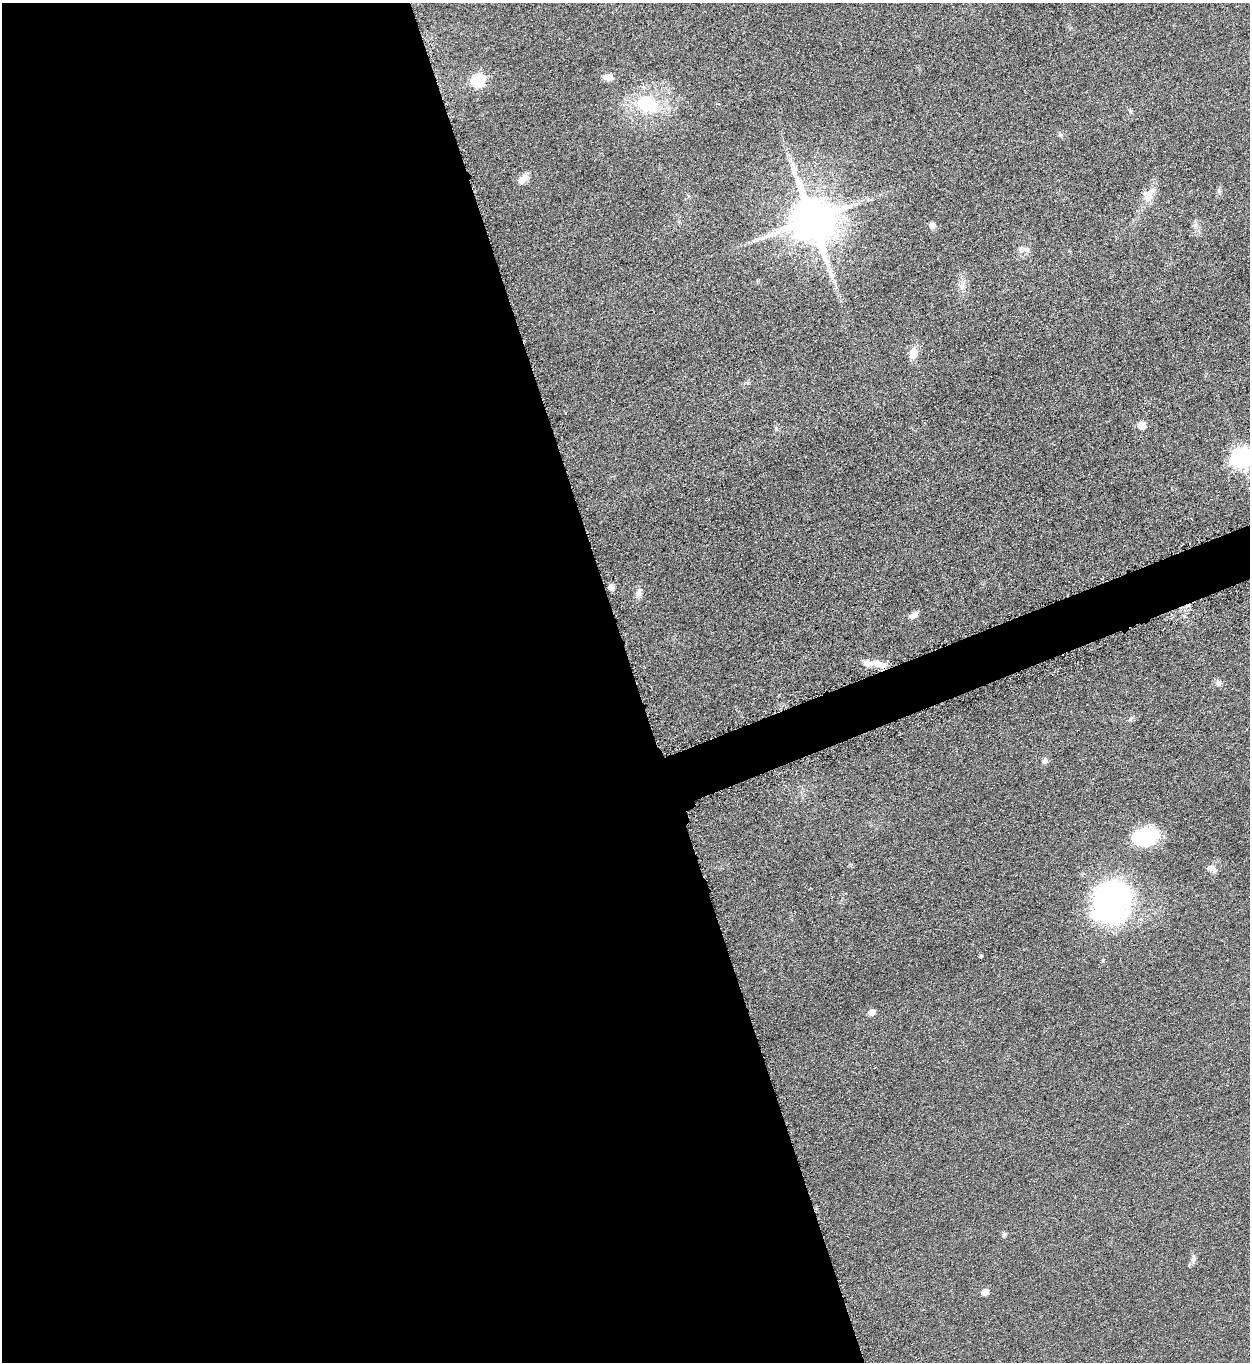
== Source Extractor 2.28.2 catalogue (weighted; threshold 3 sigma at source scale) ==
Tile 9 of 4 x 4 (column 1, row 3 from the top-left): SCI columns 166-1413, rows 1380-2739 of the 5451 x 5466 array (HDU 1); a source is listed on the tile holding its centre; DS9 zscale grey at full resolution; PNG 1252 x 1364 px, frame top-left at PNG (2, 3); no overlay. Shown black and unused: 53% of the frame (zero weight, under 3 of 6 exposures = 2% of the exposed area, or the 3 px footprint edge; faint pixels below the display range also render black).
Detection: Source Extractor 2.28.2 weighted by HDU 2 'WHT'; one run over the whole footprint, this tile lists its part. Background 0.0872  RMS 0.0097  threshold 0.0396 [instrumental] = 3 sigma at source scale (4.09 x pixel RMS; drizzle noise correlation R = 1.36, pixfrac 0.8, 0.05/0.05 arcsec/px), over >= 5 px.
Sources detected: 30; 1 inside a brighter listed object's ellipse — not listed separately; the other 29 listed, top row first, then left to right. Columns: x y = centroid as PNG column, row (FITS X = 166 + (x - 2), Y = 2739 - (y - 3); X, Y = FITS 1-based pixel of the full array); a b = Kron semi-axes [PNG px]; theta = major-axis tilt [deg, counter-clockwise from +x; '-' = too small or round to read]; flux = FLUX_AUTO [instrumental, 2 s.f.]
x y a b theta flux
608 77 10 7 1 7.3
478 80 7 6 - 110
647 104 27 18 -18 49
1130 111 6 5 - 1.3
1061 135 6 4 -71 1.4
522 179 16 8 40 6.8
1149 195 21 10 66 11
812 219 13 12 - 4000
932 225 8 8 - 3.6
1026 249 10 6 8 3.7
962 286 10 4 -82 3.4
913 353 13 8 86 10
1142 425 5 5 - 21
1242 457 8 7 - 490
611 587 5 5 - 7.1
638 593 11 8 81 4.6
914 614 12 6 32 4.4
876 663 23 9 -8 11
1218 683 8 7 - 2.9
1130 719 8 4 42 1.7
1045 761 8 6 67 2.6
1145 836 26 19 23 54
1211 868 11 8 -16 4.8
1111 902 45 41 65 190
981 956 3 3 - 1.2
871 1012 5 5 - 9
1004 1235 7 5 -77 1.7
1194 1258 10 5 -86 2.7
985 1292 5 5 - 9.3
Isophote crosses this tile's border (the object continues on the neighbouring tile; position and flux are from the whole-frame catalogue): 1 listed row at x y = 1242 457